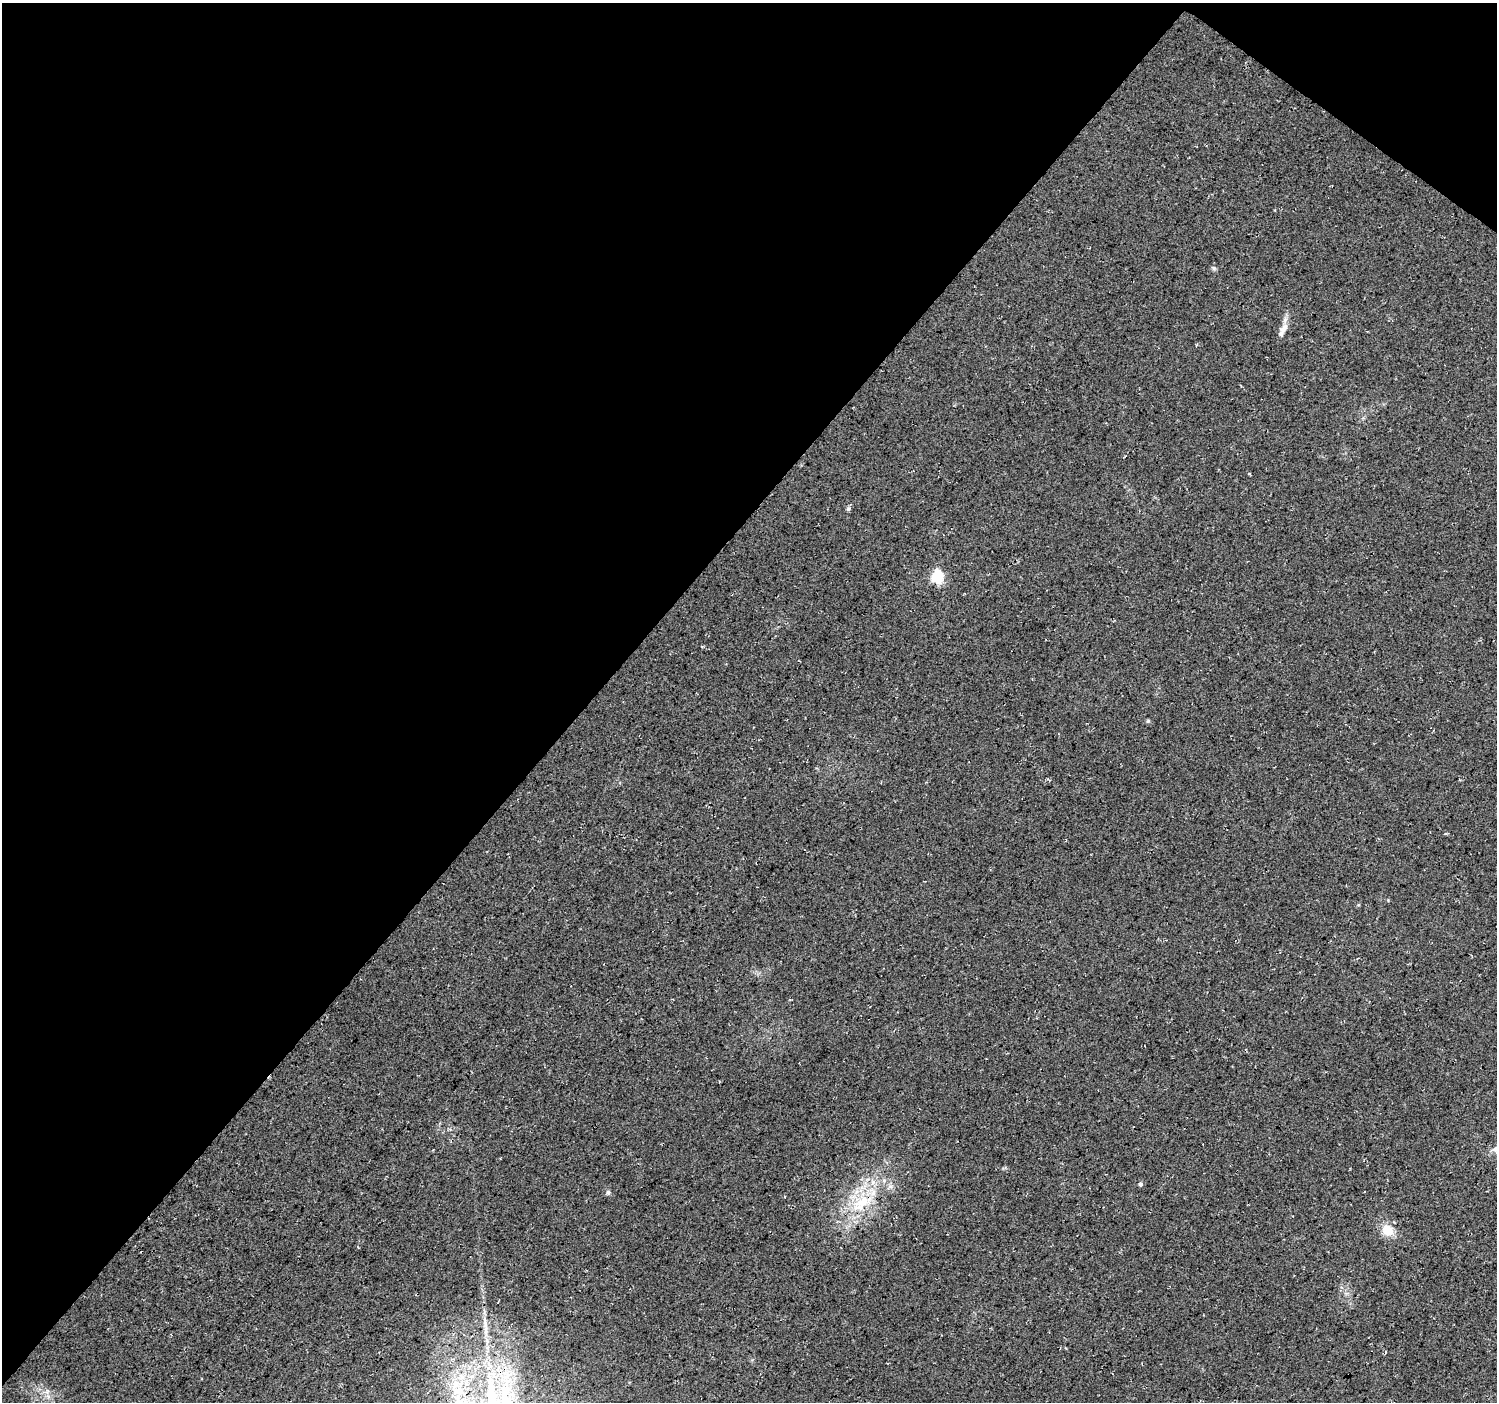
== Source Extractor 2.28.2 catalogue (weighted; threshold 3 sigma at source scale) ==
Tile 2 of 4 x 4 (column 2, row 1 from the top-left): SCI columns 1495-2989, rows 4376-5775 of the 5985 x 6016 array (HDU 1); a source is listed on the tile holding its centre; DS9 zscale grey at full resolution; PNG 1499 x 1404 px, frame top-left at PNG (2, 3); no overlay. Shown black and unused: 41% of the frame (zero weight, under 3 of 4 exposures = <1% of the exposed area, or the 3 px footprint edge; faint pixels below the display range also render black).
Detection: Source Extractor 2.28.2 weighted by HDU 2 'WHT'; one run over the whole footprint, this tile lists its part. Background 0.05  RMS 0.0084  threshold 0.0379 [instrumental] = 3 sigma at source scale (4.5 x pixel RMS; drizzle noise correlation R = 1.50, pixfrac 1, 0.0396/0.0396 arcsec/px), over >= 5 px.
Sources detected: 10; all 10 listed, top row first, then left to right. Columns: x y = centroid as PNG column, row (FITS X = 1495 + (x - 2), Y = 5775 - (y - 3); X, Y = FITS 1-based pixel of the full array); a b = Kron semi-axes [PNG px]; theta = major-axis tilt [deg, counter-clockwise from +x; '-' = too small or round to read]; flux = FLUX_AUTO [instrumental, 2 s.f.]
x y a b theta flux
1214 268 7 5 -45 1.5
1283 328 16 8 46 5.7
848 509 6 4 71 1.5
937 577 6 6 - 88
1148 721 5 4 - 1
1140 1184 5 4 - 1.8
608 1193 7 5 -89 1.6
861 1203 32 15 43 34
1388 1230 14 11 -39 14
485 1324 16 4 -81 4.9
Overlapping masked pixels (flux is a lower limit): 1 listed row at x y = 861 1203